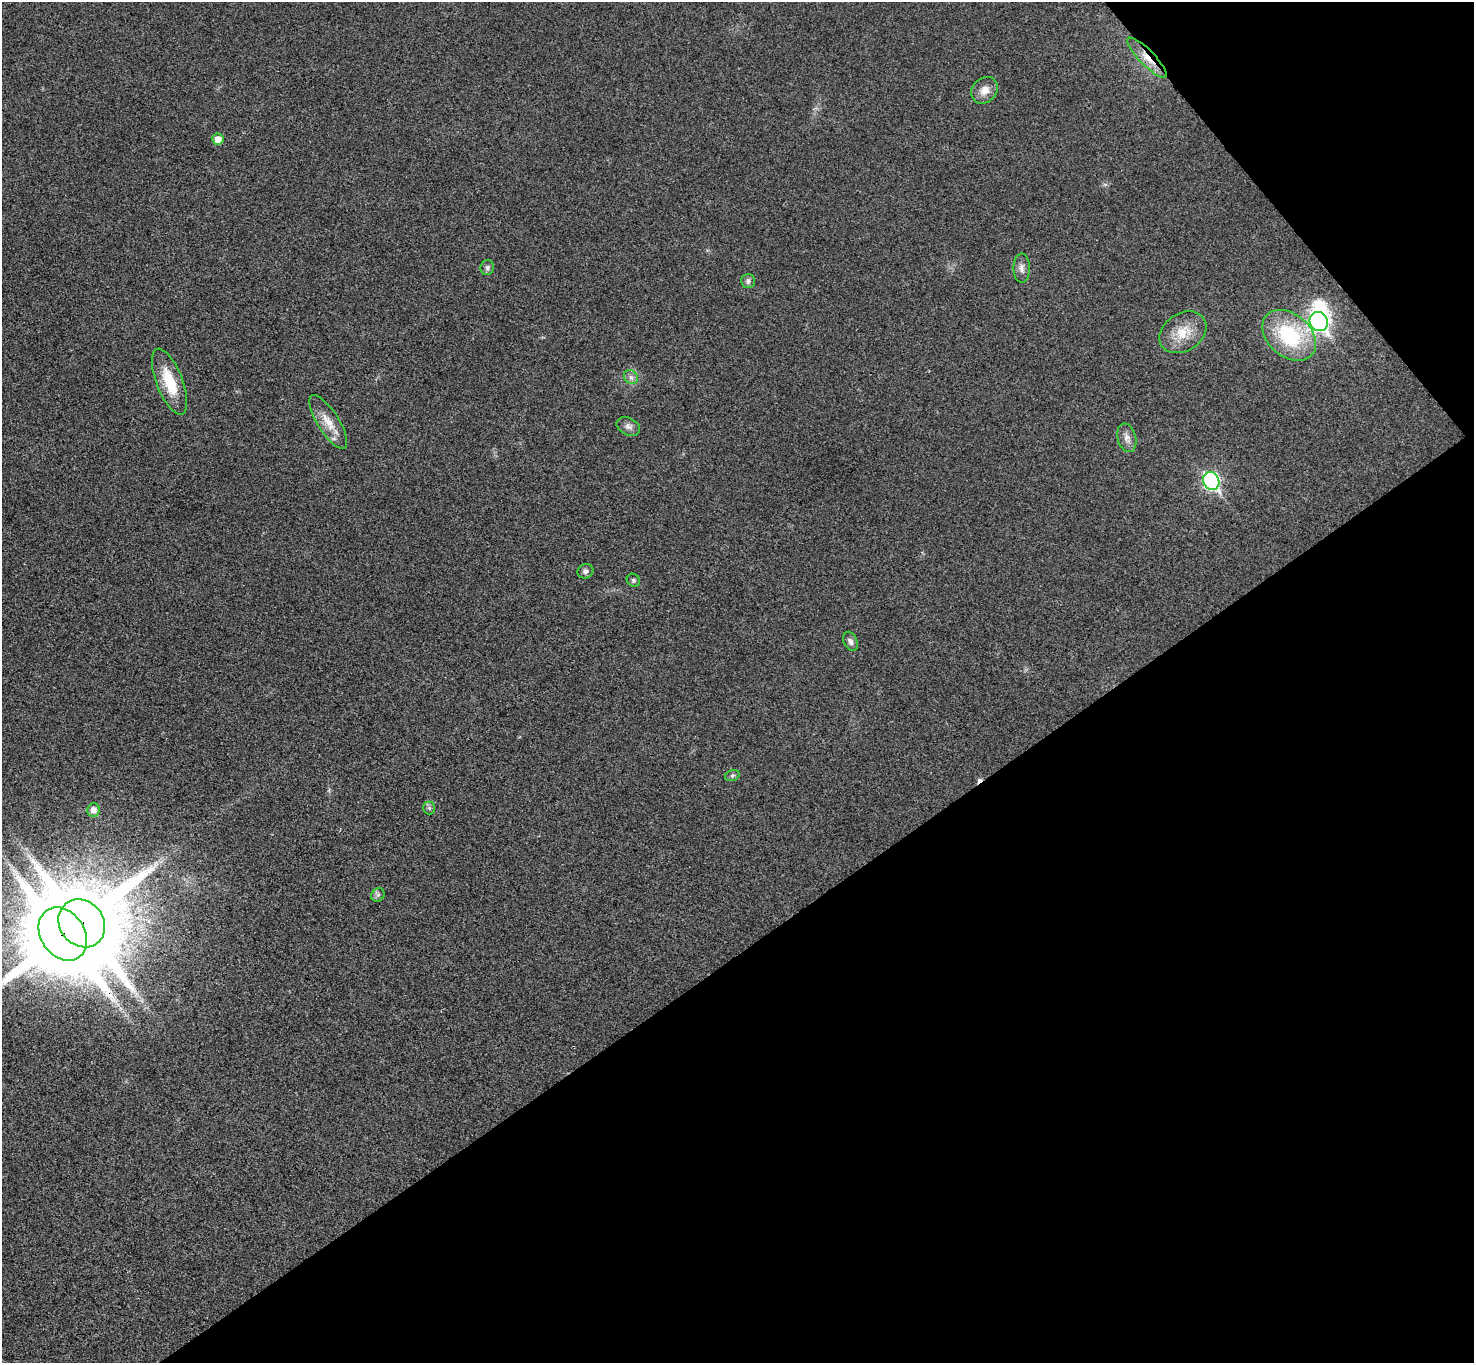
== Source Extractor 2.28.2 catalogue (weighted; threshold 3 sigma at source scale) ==
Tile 12 of 4 x 4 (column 4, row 3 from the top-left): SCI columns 4468-5939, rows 1695-3055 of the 5987 x 5973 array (HDU 1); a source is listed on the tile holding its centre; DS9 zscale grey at full resolution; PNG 1476 x 1365 px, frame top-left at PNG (2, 2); each listed source drawn as its Kron ellipse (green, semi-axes under 4 px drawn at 4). Shown black and unused: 35% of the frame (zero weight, under 3 of 4 exposures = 6% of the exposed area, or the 3 px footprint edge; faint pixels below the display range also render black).
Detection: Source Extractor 2.28.2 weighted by HDU 2 'WHT'; one run over the whole footprint, this tile lists its part. Background 0.0245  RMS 0.0061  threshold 0.0275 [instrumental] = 3 sigma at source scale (4.5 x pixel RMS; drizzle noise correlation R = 1.50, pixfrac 1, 0.05/0.05 arcsec/px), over >= 5 px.
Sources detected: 26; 1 inside a brighter object's white glare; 1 cosmic-ray / hot-pixel residue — neither listed nor drawn; the other 24 listed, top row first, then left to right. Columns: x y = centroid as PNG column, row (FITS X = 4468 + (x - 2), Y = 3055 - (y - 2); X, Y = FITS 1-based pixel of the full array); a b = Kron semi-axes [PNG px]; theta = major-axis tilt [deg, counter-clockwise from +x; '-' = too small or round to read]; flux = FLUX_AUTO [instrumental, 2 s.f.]
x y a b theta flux
1147 58 27 7 -46 8.9
985 90 14 12 45 6
218 139 6 5 - 6.2
487 268 7 6 - 1.8
1022 268 14 8 -90 3.2
748 281 7 7 - 2
1319 321 10 9 - 220
1183 332 25 18 33 15
1289 335 30 21 -41 47
631 377 8 6 -44 2.1
169 382 35 13 -69 21
328 422 31 10 -58 9.9
628 426 12 8 -26 2.9
1127 438 15 9 -75 4
1211 481 9 8 - 140
585 571 8 7 - 2
633 580 7 6 - 1.3
850 641 10 6 -66 2.4
732 776 7 5 19 1.2
429 808 6 6 - 1.3
93 810 6 6 - 4.1
378 895 7 6 - 1.6
82 923 25 22 -51 6100
63 934 28 22 -56 5900
Overlapping masked pixels (flux is a lower limit): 3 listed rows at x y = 1147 58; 82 923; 63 934
Isophote crosses this tile's border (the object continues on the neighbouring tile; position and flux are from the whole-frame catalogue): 1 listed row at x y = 63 934